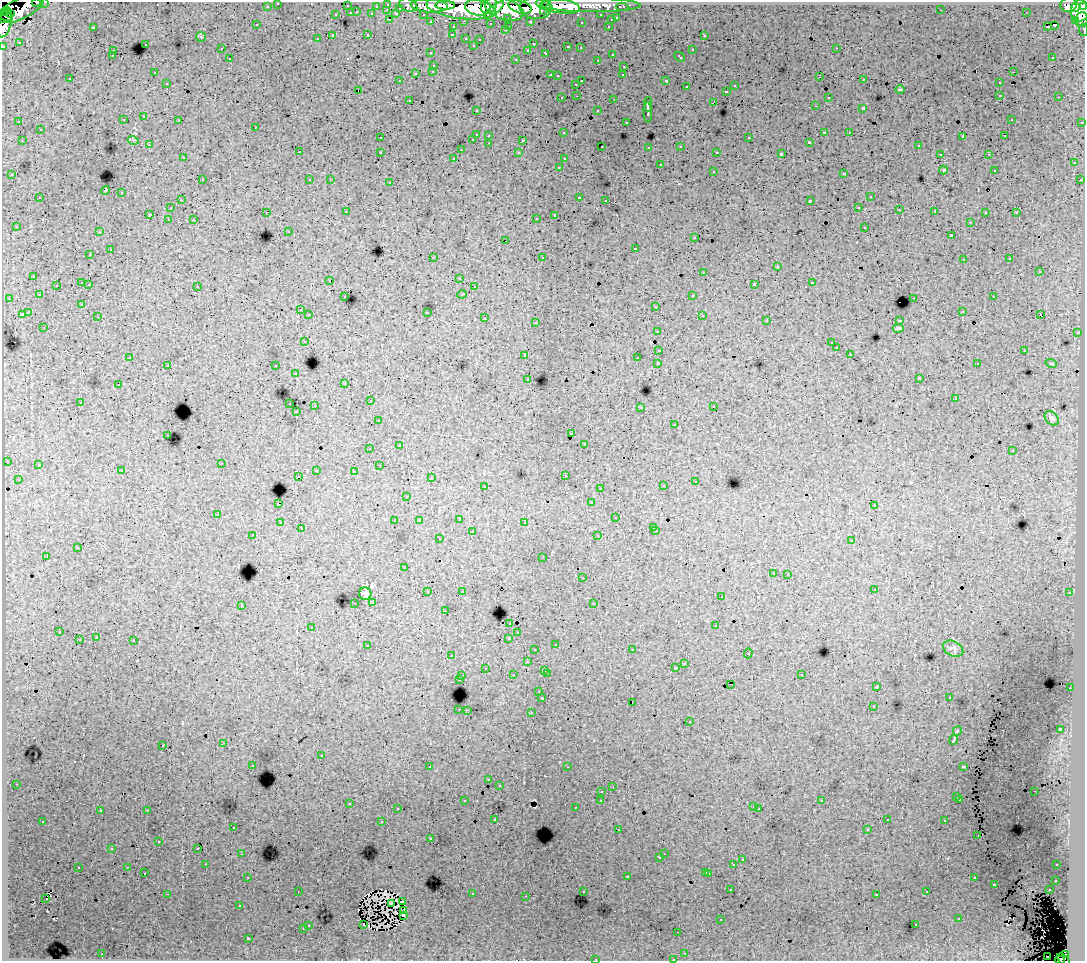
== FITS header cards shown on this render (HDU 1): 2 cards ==
NAXIS1  =                 1083
NAXIS2  =                  959

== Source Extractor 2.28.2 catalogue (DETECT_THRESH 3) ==
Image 1083 x 959 px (HDU 1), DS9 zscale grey, 1 PNG px = 1 image px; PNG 1087 x 963 px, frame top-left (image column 1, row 959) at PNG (2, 2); each listed source drawn as its Kron ellipse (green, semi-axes under 4 px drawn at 4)
Background 215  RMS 1.4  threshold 4.34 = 3 sigma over >= 5 px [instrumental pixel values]
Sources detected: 472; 1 with non-positive FLUX_AUTO (blend fragments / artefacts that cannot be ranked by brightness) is neither listed nor drawn; the other 471 listed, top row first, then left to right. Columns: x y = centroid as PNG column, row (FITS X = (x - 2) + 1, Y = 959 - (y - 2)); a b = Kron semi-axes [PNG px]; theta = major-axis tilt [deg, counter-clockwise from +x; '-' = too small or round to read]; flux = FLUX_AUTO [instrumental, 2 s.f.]
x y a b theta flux
45 2 3 2 - 3400
36 3 4 2 - 5600
278 3 3 3 - 2900
388 4 3 3 - 6000
408 5 9 6 -19 20000
445 5 10 4 0 140000
489 5 9 7 49 110000
591 5 50 7 -1 160000
1069 5 8 7 - 120000
267 6 3 3 - 1800
347 6 3 3 - 1100
376 6 3 2 - 1300
429 6 19 6 -3 210000
558 6 22 7 -8 250000
1084 6 4 2 - 75000
478 7 13 8 -7 230000
520 7 12 6 -15 240000
546 7 9 4 63 120000
622 7 6 3 0 4000
400 8 3 3 - 900
461 8 34 11 -7 610000
536 8 16 10 -4 330000
549 8 4 3 - 68000
1075 8 4 3 - 42000
21 9 25 10 26 270000
504 9 20 10 -18 500000
387 10 3 2 - 460
494 10 12 4 39 130000
941 10 2 2 - 49
5 11 5 3 - 17000
1080 11 11 9 80 340000
357 12 3 2 - 490
10 13 3 3 - 20000
351 13 3 3 - 720
1026 13 2 2 - 47
372 14 3 3 - 1600
396 14 4 3 - 950
423 14 3 2 - 2400
336 15 3 3 - 420
601 15 3 3 - 1900
6 17 7 3 -15 32000
508 18 3 3 - 1300
617 18 3 3 - 540
390 19 3 2 - 460
1082 19 7 6 - 76000
611 20 3 3 - 520
1076 20 3 3 - 8400
464 21 3 2 - 380
530 21 3 3 - 1600
431 22 3 3 - 2600
581 22 3 3 - 160
5 23 14 6 74 210000
490 23 3 2 - 130
257 25 3 3 - 210
1054 25 3 2 - 140
509 26 3 2 - 460
608 26 3 2 - 450
93 27 3 2 - 840
453 27 3 3 - 420
1047 27 3 2 - 190
505 30 3 2 - 220
1084 30 6 2 -84 6700
368 35 3 3 - 490
452 35 3 2 - 270
704 35 3 3 - 340
333 36 3 3 - 1700
201 37 5 5 - 120
466 38 3 3 - 420
317 39 3 2 - 160
480 39 3 3 - 210
19 42 3 3 - 160
145 44 3 3 - 370
533 44 2 2 - 75
473 45 3 3 - 240
3 46 3 3 - 6400
568 47 3 3 - 310
580 48 3 2 - 160
836 48 3 2 - 220
221 49 2 2 - 160
528 50 3 3 - 180
692 50 3 3 - 670
113 51 3 2 - 240
431 53 3 3 - 220
546 53 3 3 - 480
612 54 3 2 - 430
112 56 3 2 - 130
679 57 6 3 -44 380
1053 57 3 2 - 100
230 59 3 3 - 260
516 59 3 2 - 600
597 60 3 2 - 250
434 65 3 3 - 300
624 66 3 2 - 370
433 71 3 3 - 360
1013 72 3 2 - 390
154 73 3 2 - 84
416 73 3 3 - 840
550 75 3 2 - 570
623 75 3 2 - 140
558 76 3 3 - 160
820 77 3 2 - 120
70 79 3 3 - 220
864 80 3 2 - 250
400 81 3 2 - 130
582 81 3 2 - 710
666 81 4 3 - 1300
167 83 3 2 - 290
999 83 3 2 - 290
576 84 3 3 - 370
735 86 3 3 - 340
687 87 3 3 - 320
900 89 5 3 - 80
358 90 3 2 - 38
726 91 3 3 - 310
1000 95 3 2 - 390
577 96 3 2 - 370
828 97 3 3 - 270
1059 97 3 2 - 120
562 98 3 2 - 230
614 99 3 2 - 540
409 100 3 2 - 270
713 103 4 2 - 460
648 104 7 2 90 3100
815 106 3 2 - 130
863 109 3 3 - 1500
476 110 3 2 - 190
598 111 3 3 - 400
648 112 10 3 -88 3300
144 117 3 3 - 320
1011 119 3 2 - 100
123 120 3 3 - 300
179 120 3 2 - 180
19 122 3 2 - 130
626 122 3 2 - 100
1082 122 3 2 - 910
256 127 3 3 - 270
40 130 3 3 - 450
824 132 3 2 - 930
849 132 2 2 - 190
564 133 3 3 - 170
476 134 3 3 - 1200
489 135 3 3 - 380
963 136 4 2 - 540
1004 136 2 2 - 69
380 138 3 3 - 230
749 138 3 3 - 630
473 139 3 2 - 390
133 140 5 3 - 100
523 140 3 3 - 930
22 141 3 2 - 360
809 142 3 3 - 130
489 143 3 2 - 270
149 145 3 3 - 180
602 146 3 2 - 100
681 146 3 3 - 330
918 146 3 2 - 200
649 147 3 3 - 200
461 150 3 2 - 77
299 152 3 3 - 350
380 152 3 2 - 350
717 152 3 2 - 140
519 153 3 3 - 300
781 154 4 3 - 2800
940 154 2 2 - 97
988 154 3 2 - 160
183 158 3 3 - 250
454 158 3 3 - 190
564 159 3 3 - 180
1074 163 3 3 - 300
660 165 3 3 - 510
559 167 3 2 - 270
944 170 4 4 - 100
713 171 3 3 - 440
994 171 3 2 - 97
844 173 3 3 - 620
12 175 3 3 - 290
202 180 3 2 - 270
310 180 3 3 - 260
330 180 2 2 - 69
1080 180 3 2 - 140
390 182 3 2 - 490
105 190 4 3 - 2300
122 193 3 3 - 580
579 197 3 2 - 620
870 197 3 3 - 530
40 198 3 3 - 420
181 200 3 2 - 260
606 200 3 2 - 190
810 201 4 3 - 1400
859 207 3 2 - 250
171 208 3 3 - 360
899 210 3 2 - 140
935 211 2 2 - 65
266 212 3 2 - 190
346 212 3 2 - 210
1017 212 4 2 - 47
985 213 3 2 - 170
150 214 3 3 - 1500
555 215 4 3 - 2500
536 218 3 2 - 120
168 219 3 2 - 220
194 220 3 2 - 57
970 222 3 2 - 150
16 226 3 2 - 97
865 227 3 3 - 450
288 231 3 2 - 120
99 232 3 2 - 200
951 235 3 3 - 1200
694 238 3 3 - 390
506 241 3 2 - 170
635 248 3 3 - 840
110 250 3 3 - 830
90 255 3 2 - 220
433 257 3 2 - 800
542 257 3 3 - 550
1010 259 3 3 - 170
964 260 3 2 - 240
777 267 3 3 - 970
704 272 3 3 - 610
1039 272 3 3 - 850
34 276 3 3 - 370
459 278 3 2 - 200
330 280 3 2 - 120
82 283 3 3 - 1100
812 283 3 3 - 830
89 284 3 2 - 340
754 284 4 3 - 2500
56 285 3 2 - 180
197 286 3 3 - 410
474 287 3 3 - 290
462 294 4 3 - 700
39 295 3 3 - 220
693 295 3 2 - 440
345 297 3 2 - 160
993 297 3 2 - 340
914 298 3 2 - 610
9 299 3 2 - 200
82 304 3 3 - 260
656 306 3 3 - 560
300 310 3 2 - 340
962 311 3 3 - 260
28 312 4 3 - 1800
427 312 3 3 - 1000
22 314 3 3 - 910
309 315 3 3 - 290
702 315 3 2 - 320
1041 315 3 3 - 2800
98 317 3 2 - 200
485 318 3 3 - 720
767 320 3 2 - 200
900 320 3 2 - 72
536 322 3 3 - 280
44 327 3 2 - 170
898 328 5 4 - 240
657 331 3 3 - 320
1077 333 3 2 - 500
304 341 3 3 - 440
831 343 2 2 - 66
836 348 3 3 - 340
659 350 3 3 - 1300
1025 350 3 2 - 640
850 354 3 2 - 190
525 355 3 3 - 380
130 357 3 2 - 130
637 358 2 2 - 90
658 363 3 3 - 3200
1051 363 6 3 -19 79
977 364 3 2 - 240
168 365 3 3 - 350
276 366 3 3 - 470
296 374 3 2 - 330
919 378 4 3 - 3400
528 379 3 3 - 270
345 383 3 3 - 320
118 385 3 2 - 280
955 399 3 3 - 190
370 401 3 2 - 370
80 402 3 2 - 120
290 404 3 2 - 570
315 406 2 2 - 820
714 406 3 2 - 270
641 407 2 2 - 49
296 412 3 2 - 150
1052 418 8 6 -44 310
378 421 3 3 - 210
675 424 3 3 - 160
571 434 3 2 - 150
168 435 3 2 - 270
585 444 3 2 - 220
400 446 3 3 - 89
370 449 2 2 - 170
1012 451 3 3 - 250
7 461 3 3 - 370
222 463 2 2 - 240
38 465 3 3 - 450
379 465 3 2 - 110
316 470 3 2 - 540
122 471 3 3 - 250
354 471 4 3 - 180
565 475 3 2 - 240
298 476 2 2 - 140
431 478 3 3 - 220
18 479 3 2 - 130
695 481 3 2 - 130
485 486 3 2 - 370
663 486 3 3 - 330
600 488 3 2 - 180
407 496 3 2 - 160
591 503 3 3 - 250
278 504 3 3 - 1400
874 506 3 3 - 300
218 514 3 2 - 350
616 518 3 3 - 440
459 519 3 3 - 440
394 521 2 2 - 63
419 521 3 3 - 190
525 522 3 2 - 300
280 523 3 2 - 260
654 527 3 3 - 230
301 529 3 3 - 130
656 531 3 2 - 270
472 532 3 3 - 710
253 535 3 2 - 230
598 536 3 3 - 490
439 539 3 3 - 320
852 541 3 3 - 380
77 548 4 3 - 1300
47 557 3 2 - 890
543 557 3 2 - 200
404 568 3 3 - 230
773 573 3 3 - 320
788 574 3 2 - 430
582 578 3 3 - 410
874 589 3 3 - 350
462 591 3 3 - 200
428 592 3 3 - 440
1070 593 3 3 - 400
365 594 6 6 - 450
721 597 3 2 - 250
373 602 3 3 - 390
355 603 3 2 - 300
593 603 2 2 - 48
241 605 3 3 - 480
445 611 3 2 - 130
510 623 3 3 - 430
716 626 3 3 - 840
312 627 3 3 - 520
59 632 3 2 - 310
518 633 3 2 - 200
96 638 3 2 - 340
509 638 3 3 - 690
79 640 3 3 - 890
134 641 3 3 - 920
556 644 3 2 - 340
368 646 4 3 - 450
953 649 11 7 -27 400
535 650 3 3 - 320
632 650 3 2 - 370
748 653 5 3 - 920
452 656 3 2 - 220
527 662 3 3 - 430
685 663 3 2 - 340
485 668 3 2 - 200
675 668 3 3 - 370
545 670 3 3 - 420
547 673 3 2 - 750
801 674 3 3 - 380
513 675 3 3 - 360
462 676 3 3 - 440
459 679 3 3 - 810
731 684 2 2 - 0.13
877 687 3 2 - 67
1070 688 2 2 - 220
539 692 3 3 - 250
949 697 3 2 - 110
542 698 3 3 - 2300
632 702 2 2 - 18
873 707 3 2 - 170
459 709 3 2 - 480
467 710 2 2 - 410
531 712 3 2 - 460
690 722 3 3 - 340
1060 729 3 3 - 3000
957 731 5 3 - 1300
954 740 5 3 - 3900
224 743 3 2 - 460
163 745 3 3 - 450
321 756 3 3 - 680
253 766 3 2 - 170
430 766 4 3 - 3200
963 766 4 3 - 860
567 767 3 2 - 150
489 780 3 3 - 280
16 784 3 2 - 310
499 785 3 3 - 230
613 787 3 2 - 96
602 791 3 2 - 360
1034 791 2 2 - 53
957 797 3 3 - 420
960 799 3 3 - 160
601 800 3 3 - 300
465 801 3 2 - 240
822 801 3 3 - 180
349 803 3 2 - 420
753 807 3 2 - 280
575 808 3 3 - 270
397 809 3 2 - 130
759 809 2 2 - 64
147 810 3 2 - 580
100 811 3 3 - 200
495 819 3 3 - 200
887 820 3 3 - 190
43 821 3 2 - 230
945 821 3 3 - 470
382 822 3 3 - 1100
233 827 3 3 - 330
867 829 3 3 - 230
618 830 3 2 - 170
978 836 3 2 - 110
431 838 3 3 - 230
159 842 3 3 - 430
198 848 2 2 - 64
112 849 3 2 - 160
242 854 3 2 - 250
664 854 2 2 - 210
660 858 3 3 - 210
742 860 3 3 - 440
206 864 2 2 - 210
734 864 3 3 - 1200
1057 865 3 2 - 180
128 867 3 2 - 330
78 868 3 3 - 560
706 872 3 3 - 500
144 873 3 2 - 140
709 873 3 3 - 510
248 877 3 2 - 210
627 877 3 3 - 710
974 878 3 3 - 400
1056 880 3 3 - 320
994 884 3 3 - 910
731 890 3 2 - 250
1049 890 3 2 - 220
298 891 2 2 - 69
583 891 3 3 - 310
927 892 3 2 - 260
167 894 3 2 - 1100
472 894 3 3 - 670
877 894 3 3 - 160
526 896 2 2 - 85
46 899 3 2 - 150
402 902 3 3 - 59
391 903 3 2 - 82
239 906 3 3 - 120
404 910 4 3 - 150
403 915 4 3 - 210
721 919 3 2 - 100
959 919 3 3 - 540
308 925 3 3 - 380
364 925 3 2 - 240
916 925 3 2 - 170
303 929 3 3 - 530
678 932 2 2 - 62
248 938 3 3 - 2300
685 953 3 2 - 250
102 954 2 2 - 380
1065 955 4 3 - 47000
1047 956 2 2 - 420
595 959 3 3 - 530
673 959 3 2 - 170
1063 959 7 4 -38 51000
1060 960 5 2 - 23000
At the frame edge (FLAGS 8, measured only in part): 13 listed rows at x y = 45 2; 36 3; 278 3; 1084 6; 21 9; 1082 19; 5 23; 1084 30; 3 46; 595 959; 673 959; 1063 959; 1060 960
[1 non-positive-flux detection neither listed nor drawn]